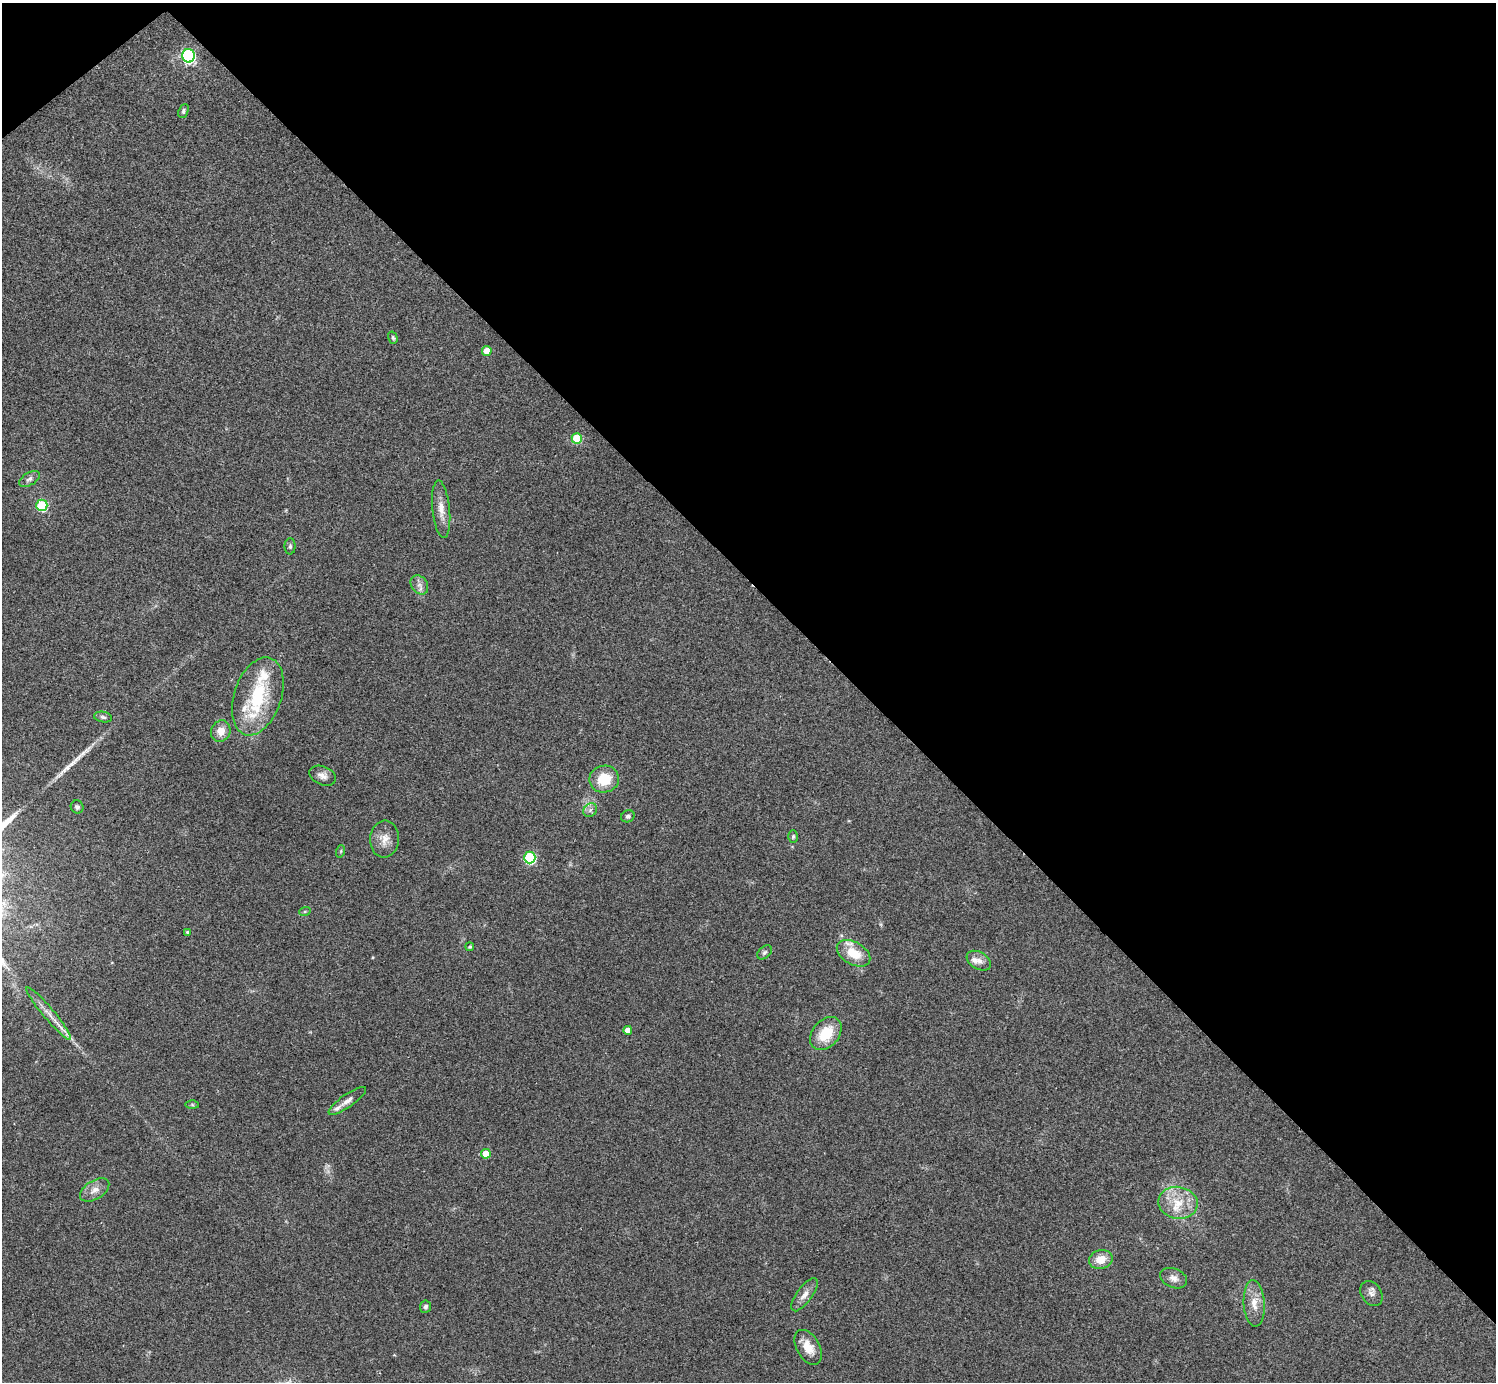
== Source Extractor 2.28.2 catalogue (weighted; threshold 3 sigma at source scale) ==
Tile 3 of 4 x 4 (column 3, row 1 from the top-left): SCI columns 2987-4480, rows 4296-5675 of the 5974 x 5972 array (HDU 1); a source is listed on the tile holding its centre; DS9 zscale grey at full resolution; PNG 1498 x 1384 px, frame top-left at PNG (2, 3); each listed source drawn as its Kron ellipse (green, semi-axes under 4 px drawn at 4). Shown black and unused: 43% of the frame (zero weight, under 2 of 3 exposures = <1% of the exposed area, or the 3 px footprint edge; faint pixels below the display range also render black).
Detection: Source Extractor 2.28.2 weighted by HDU 2 'WHT'; one run over the whole footprint, this tile lists its part. Background 0.0473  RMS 0.0066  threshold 0.0298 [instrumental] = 3 sigma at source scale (4.5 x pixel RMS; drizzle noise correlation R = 1.50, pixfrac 1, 0.05/0.05 arcsec/px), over >= 5 px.
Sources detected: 53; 1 long thin detection or spike segment (spike, bleed or trail) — neither listed nor drawn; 9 inside a brighter listed object's ellipse — not listed separately; the other 43 listed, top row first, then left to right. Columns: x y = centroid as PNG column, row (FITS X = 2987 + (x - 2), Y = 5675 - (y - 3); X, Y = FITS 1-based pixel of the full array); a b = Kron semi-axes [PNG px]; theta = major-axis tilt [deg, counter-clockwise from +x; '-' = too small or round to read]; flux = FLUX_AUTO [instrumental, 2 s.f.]
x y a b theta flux
188 56 7 6 - 140
183 111 7 5 68 1.4
393 338 6 4 -72 1.1
487 351 5 5 - 11
577 438 5 5 - 29
30 479 12 6 31 2.6
42 505 5 5 - 48
441 509 29 8 -84 8
290 546 8 5 89 1.5
419 585 10 8 -53 3.4
258 696 40 23 71 41
103 717 9 5 -9 1.6
221 731 11 9 63 6.5
323 776 14 9 -22 4
604 779 15 13 11 19
77 807 7 6 - 1.6
590 810 7 6 - 2.1
628 816 7 6 - 1.9
793 836 6 5 - 1.1
385 839 18 14 85 8
341 851 6 4 72 0.78
530 858 6 5 - 66
305 911 6 4 20 0.98
187 932 4 4 - 1.4
470 947 4 4 - 1
764 952 8 5 40 1.6
853 953 18 11 -30 15
979 961 13 8 -31 4.3
49 1014 34 5 -50 7.6
628 1030 4 4 - 5.4
826 1034 18 13 50 19
347 1101 22 6 35 4.3
192 1105 6 4 -1 0.94
486 1154 5 5 - 11
95 1190 16 9 32 5.6
1178 1203 20 16 -10 15
1101 1259 12 9 14 9.4
1174 1278 14 9 -22 4.5
1371 1293 13 10 -56 3.4
804 1295 20 7 54 5.2
1254 1303 23 10 -86 9
426 1307 6 5 - 1.6
808 1347 19 11 -60 9.8